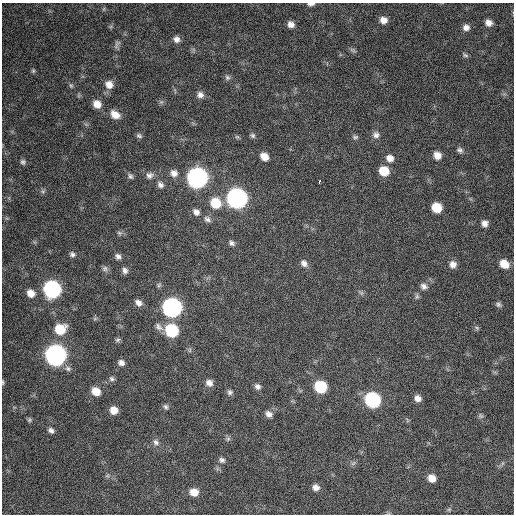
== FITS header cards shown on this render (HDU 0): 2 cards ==
NAXIS1  =                  512 / Axis length
NAXIS2  =                  512 / Axis length

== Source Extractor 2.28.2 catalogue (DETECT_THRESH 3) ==
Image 512 x 512 px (HDU 0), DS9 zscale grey, 1 PNG px = 1 image px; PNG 516 x 516 px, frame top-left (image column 1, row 512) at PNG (2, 3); no overlay
Background 517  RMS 23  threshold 68.4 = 3 sigma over >= 5 px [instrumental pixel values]
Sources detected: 91; all 91 listed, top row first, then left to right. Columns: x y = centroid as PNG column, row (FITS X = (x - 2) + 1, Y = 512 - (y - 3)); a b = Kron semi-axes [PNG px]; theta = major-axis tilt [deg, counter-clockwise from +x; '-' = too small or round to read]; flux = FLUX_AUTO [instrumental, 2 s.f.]
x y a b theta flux
311 4 8 4 4 5400
383 20 8 7 - 11000
488 23 7 6 - 8700
291 24 7 6 - 8500
466 27 7 7 - 7600
176 39 8 8 - 7600
117 44 13 6 68 5600
353 50 9 5 -27 3200
465 55 8 5 -19 2800
33 71 6 5 - 2400
227 77 8 6 -44 4100
109 84 10 9 - 13000
71 85 7 5 -69 2500
200 95 9 9 - 7600
161 102 7 5 43 3000
97 104 8 7 - 16000
115 114 11 8 -34 16000
252 135 7 6 - 3500
376 135 10 9 - 7400
139 136 8 6 -27 3600
237 137 7 4 -1 2400
355 137 8 5 1 3300
460 150 8 7 - 4600
437 155 8 7 - 13000
264 157 8 7 - 14000
390 158 9 8 - 11000
23 162 6 6 - 3500
384 171 9 8 - 34000
174 173 9 9 - 9500
149 175 10 9 - 7600
130 176 8 6 -57 4000
197 178 10 9 - 750000
319 181 4 3 - 4800
160 185 10 8 -47 6800
43 191 6 6 - 3000
237 198 10 9 - 770000
216 203 10 9 - 40000
437 208 8 7 - 36000
196 212 9 7 -44 7800
207 219 11 8 -34 6300
485 223 8 7 - 8100
119 233 7 5 -21 3300
232 243 8 5 -35 4600
72 254 8 6 -22 4400
118 256 7 6 - 5400
304 263 9 7 -55 7100
453 264 8 8 - 9400
504 264 9 7 -41 22000
105 269 8 8 - 4400
125 270 7 6 - 5800
424 286 9 7 -31 6400
52 289 9 9 - 400000
31 293 8 7 - 14000
361 293 6 6 - 3000
417 296 8 6 90 3200
138 303 8 6 -38 7800
498 305 8 6 -22 3700
172 307 10 9 - 610000
95 319 7 4 1 2500
159 327 12 7 -46 6900
477 328 6 4 -46 2500
60 329 11 10 - 39000
171 330 9 8 - 110000
117 340 8 5 17 3200
55 355 10 9 - 910000
121 363 8 7 - 6500
68 369 9 7 -3 5500
112 379 8 6 -27 4000
3 382 7 3 -89 1800
209 383 9 8 - 8500
257 387 8 7 - 5700
320 387 9 8 - 82000
96 391 9 7 -35 20000
230 392 7 7 - 4300
418 398 7 6 - 8600
372 400 9 8 - 230000
166 407 7 6 - 3600
114 410 7 7 - 16000
269 414 9 7 -36 7300
480 416 7 6 - 3200
29 420 6 6 - 2600
51 430 8 6 -38 5100
228 439 7 6 - 3100
156 442 9 7 -48 6200
222 460 8 7 - 4600
353 463 8 4 37 3100
107 476 6 4 18 2500
432 478 8 7 - 15000
316 487 8 7 - 8600
194 492 9 8 - 17000
449 509 7 4 1 2200
At the frame edge (FLAGS 8, measured only in part): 2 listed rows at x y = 311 4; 3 382